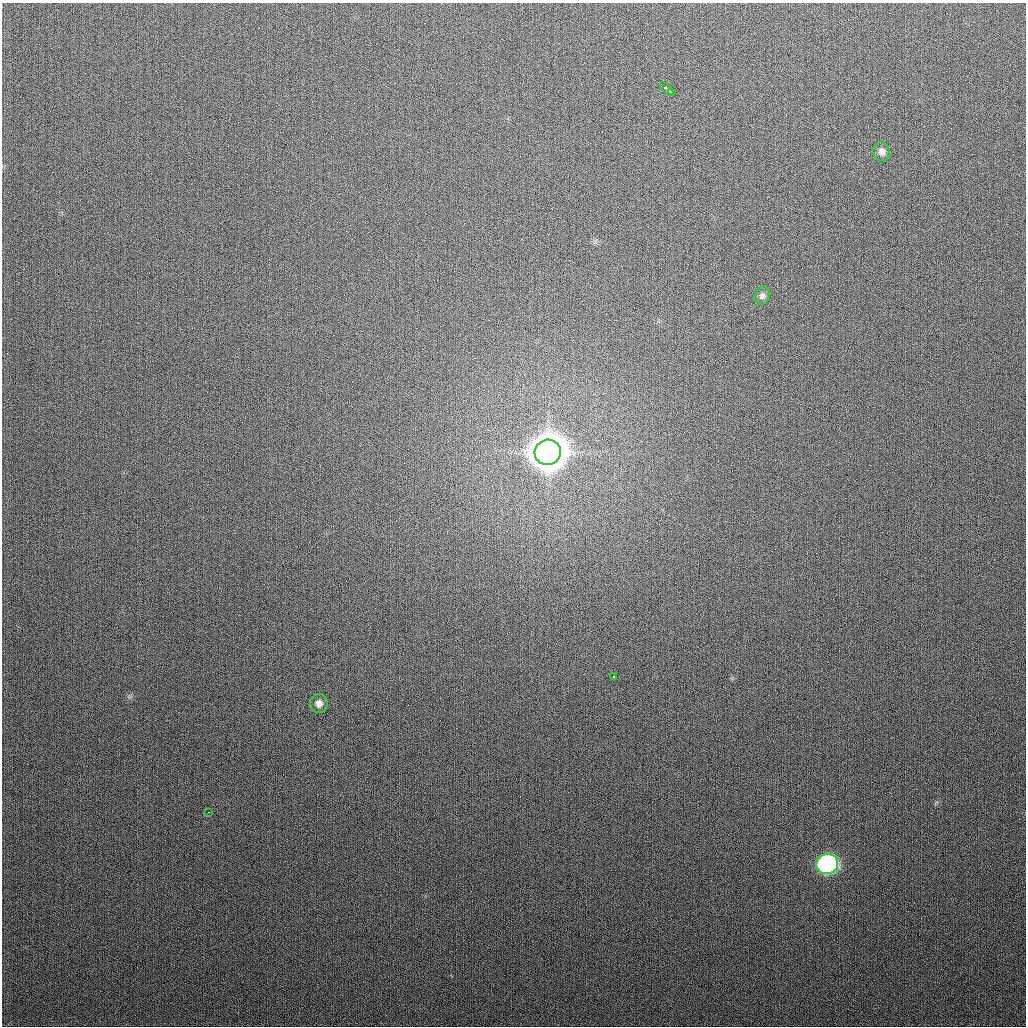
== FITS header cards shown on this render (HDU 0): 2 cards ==
NAXIS1  =                 1024
NAXIS2  =                 1024

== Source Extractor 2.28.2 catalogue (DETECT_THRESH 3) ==
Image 1024 x 1024 px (HDU 0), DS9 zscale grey, 1 PNG px = 1 image px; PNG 1028 x 1028 px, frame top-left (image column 1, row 1024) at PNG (2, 3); each listed source drawn as its Kron ellipse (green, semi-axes under 4 px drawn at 4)
Background 301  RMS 12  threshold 35.2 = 3 sigma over >= 5 px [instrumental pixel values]
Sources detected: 9; all 9 listed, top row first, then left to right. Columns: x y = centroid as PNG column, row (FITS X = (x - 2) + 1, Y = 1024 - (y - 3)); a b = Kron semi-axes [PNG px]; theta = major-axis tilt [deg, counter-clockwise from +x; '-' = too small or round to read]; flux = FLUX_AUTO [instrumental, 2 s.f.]
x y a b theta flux
667 89 8 3 -42 6.3e+03
672 93 3 2 - 2.6e+03
881 152 10 8 -78 4.2e+03
762 296 9 7 73 2.8e+03
548 452 13 12 - 2.8e+06
613 676 3 3 - 7.3e+03
319 703 9 8 - 4.4e+03
208 812 2 2 - 1.4e+03
827 864 11 10 - 1.9e+05